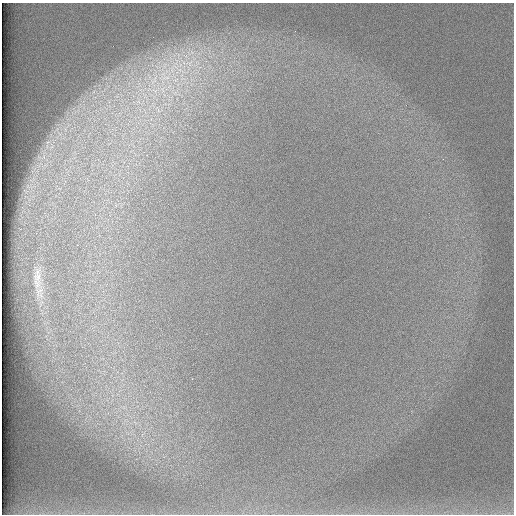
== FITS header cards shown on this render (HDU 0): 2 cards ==
NAXIS1  =                  512 /
NAXIS2  =                  512 /

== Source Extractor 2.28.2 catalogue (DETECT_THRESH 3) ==
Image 512 x 512 px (HDU 0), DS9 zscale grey, 1 PNG px = 1 image px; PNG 516 x 516 px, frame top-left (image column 1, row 512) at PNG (2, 3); no overlay
Background 98.3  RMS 2.9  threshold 8.76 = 3 sigma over >= 5 px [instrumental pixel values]
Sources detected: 5; all 5 listed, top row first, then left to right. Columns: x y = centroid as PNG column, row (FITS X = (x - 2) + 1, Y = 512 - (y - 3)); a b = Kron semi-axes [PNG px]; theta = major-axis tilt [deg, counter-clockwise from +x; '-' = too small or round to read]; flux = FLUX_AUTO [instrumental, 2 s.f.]
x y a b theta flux
189 63 18 11 8 4600
166 78 25 10 11 5600
176 80 12 7 23 2000
163 89 12 8 88 2100
37 283 16 11 -67 2400